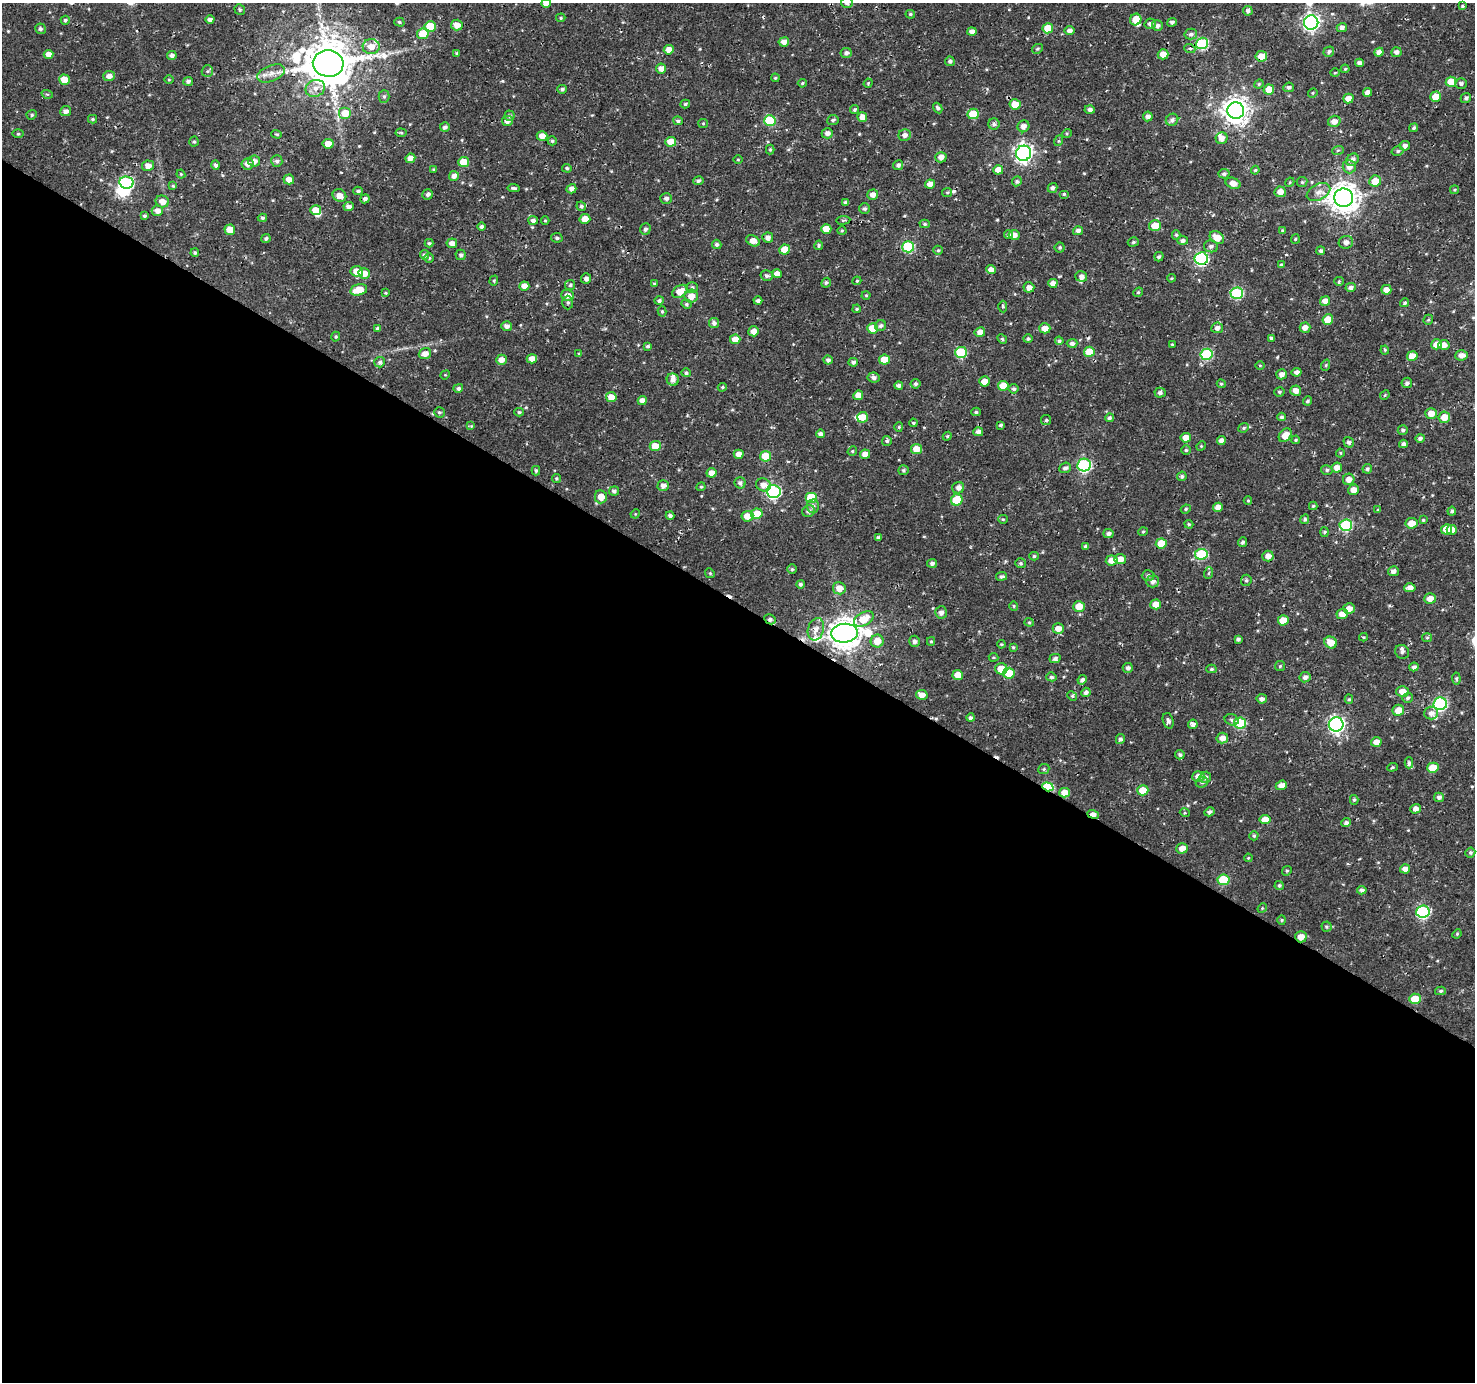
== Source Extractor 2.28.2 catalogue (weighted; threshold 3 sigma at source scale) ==
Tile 14 of 4 x 4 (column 2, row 4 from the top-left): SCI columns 1482-2954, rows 257-1636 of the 5900 x 5964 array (HDU 1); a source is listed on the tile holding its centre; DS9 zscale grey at full resolution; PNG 1477 x 1384 px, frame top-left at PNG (2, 3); each listed source drawn as its Kron ellipse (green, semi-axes under 4 px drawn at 4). Shown black and unused: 56% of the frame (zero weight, under 3 of 4 exposures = <1% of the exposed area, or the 3 px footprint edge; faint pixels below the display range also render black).
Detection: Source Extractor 2.28.2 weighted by HDU 2 'WHT'; one run over the whole footprint, this tile lists its part. Background 0.00206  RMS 0.0025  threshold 0.0115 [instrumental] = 3 sigma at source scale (4.5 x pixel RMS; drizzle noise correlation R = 1.50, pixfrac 1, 0.0396/0.0396 arcsec/px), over >= 5 px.
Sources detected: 530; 1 inside a brighter object's white glare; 5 cosmic-ray / hot-pixel residue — neither listed nor drawn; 9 inside a brighter listed object's ellipse — not listed separately; of the other 515, all 500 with FLUX_AUTO >= 0.236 (the completeness limit of this list) listed and drawn (15 fainter detections not listed), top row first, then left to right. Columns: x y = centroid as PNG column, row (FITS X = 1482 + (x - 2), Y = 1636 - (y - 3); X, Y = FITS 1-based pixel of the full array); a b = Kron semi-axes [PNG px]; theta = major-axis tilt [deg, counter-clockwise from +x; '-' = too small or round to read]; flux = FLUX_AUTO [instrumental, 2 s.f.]
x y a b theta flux
546 3 5 4 - 1.6
847 3 6 5 - 0.98
1463 6 3 3 - 0.35
240 10 6 5 - 0.37
1248 11 5 4 - 0.72
910 14 5 4 - 0.39
561 18 5 4 - 0.31
1136 19 6 5 - 3.2
65 20 4 4 - 0.46
210 20 4 4 - 0.88
399 22 5 4 - 0.36
1172 22 5 4 - 0.54
1311 23 7 7 - 90
1150 24 5 5 - 0.97
457 25 6 5 - 1.9
430 26 5 5 - 5.9
1157 26 5 5 - 0.85
1048 28 5 5 - 4.2
1342 28 5 4 - 0.88
40 29 5 5 - 0.58
1069 31 5 4 - 1
972 32 4 4 - 1.1
423 34 5 5 - 5.8
1191 34 6 5 - 0.68
784 42 5 4 - 1.3
1202 43 6 5 - 23
371 47 8 7 - 2.4
1037 49 6 4 29 0.38
1190 49 5 3 - 0.34
669 50 5 5 - 1.9
1329 52 5 5 - 0.6
1379 52 4 4 - 1.5
1396 52 5 5 - 0.97
457 53 4 3 - 0.39
846 53 5 5 - 0.75
48 54 5 4 - 1.6
1163 54 5 5 - 2.5
172 55 5 4 - 0.77
1261 56 6 5 - 2.7
950 61 5 4 - 0.61
328 63 15 13 -5 1100
1359 63 4 4 - 0.87
661 69 5 5 - 1.5
1345 69 4 4 - 0.29
207 71 6 5 - 0.49
271 73 14 8 22 2
1335 73 5 3 - 0.24
109 76 6 5 - 1.4
775 78 4 4 - 0.28
169 79 5 3 - 0.24
64 80 5 5 - 3.1
188 81 5 4 - 0.74
1451 82 5 5 - 4.2
802 83 4 3 - 0.32
868 83 5 4 - 0.27
1259 84 5 4 - 0.3
1461 84 6 5 - 0.58
1289 87 5 4 - 0.57
315 88 10 8 22 1.8
562 89 5 4 - 0.51
1269 90 5 5 - 4.9
1367 92 4 4 - 1.3
1313 93 5 4 - 0.3
47 94 6 3 -17 0.27
384 96 6 5 - 0.48
1436 97 5 5 - 3.8
1466 98 5 5 - 0.59
1348 99 5 4 - 2.1
685 104 5 4 - 0.47
1015 104 5 5 - 3.6
938 108 5 4 - 0.54
854 110 5 4 - 0.43
1090 110 5 4 - 0.76
66 111 5 5 - 1.1
1236 111 8 8 - 250
345 113 6 6 - 4.3
973 114 5 5 - 7.2
32 115 5 4 - 0.4
510 116 5 5 - 0.46
1148 116 5 4 - 1
862 117 5 4 - 1.9
93 119 4 4 - 0.39
833 120 5 5 - 0.51
1172 120 6 6 - 0.81
507 121 5 5 - 1.2
678 121 5 4 - 0.52
770 121 6 5 - 14
1334 121 6 5 - 1.4
703 123 5 4 - 0.28
994 124 5 5 - 0.62
1023 126 6 5 - 1.4
445 127 5 4 - 0.73
1414 128 5 4 - 0.49
401 133 5 4 - 0.36
827 133 6 5 - 1.1
1067 133 5 3 - 0.26
18 134 5 3 - 0.26
277 134 5 4 - 0.33
905 135 6 6 - 1.1
542 136 5 5 - 2
1222 138 6 6 - 1.5
552 141 4 4 - 0.45
1058 141 5 3 - 0.28
194 142 5 4 - 0.35
671 142 5 5 - 3.6
328 144 5 5 - 2.5
1405 146 5 5 - 1
770 149 5 4 - 0.33
1338 150 6 3 19 0.29
1398 151 6 4 15 0.46
1023 153 8 7 - 99
941 157 6 5 - 1.4
410 158 5 4 - 1.5
738 160 5 3 - 0.24
1352 160 7 5 42 1.2
254 161 6 5 - 1.3
277 161 5 5 - 0.71
464 162 5 5 - 4.1
247 164 6 5 - 1.2
216 165 4 4 - 0.6
898 165 5 5 - 0.83
148 166 6 5 - 1.5
1349 167 6 6 - 1.5
567 168 5 4 - 0.45
434 169 3 3 - 0.33
998 170 5 4 - 2.7
1255 170 4 4 - 0.29
181 174 4 4 - 0.26
1224 174 5 4 - 0.54
454 176 5 5 - 1.3
289 179 5 5 - 1.7
698 181 5 4 - 0.57
1017 181 5 4 - 0.5
1375 181 6 5 - 3.3
1290 182 5 3 - 0.24
1302 182 5 5 - 0.35
126 183 7 6 - 41
1233 183 8 5 -21 1.8
930 184 5 4 - 1.5
173 186 4 4 - 0.28
514 188 6 3 -6 0.49
1052 188 5 4 - 0.71
571 189 5 4 - 1.1
1455 190 4 3 - 0.34
358 191 5 4 - 0.53
1280 192 5 5 - 1.7
1318 192 12 8 27 1.8
947 193 5 4 - 0.34
428 194 5 5 - 0.72
1064 194 5 4 - 0.37
339 195 7 6 - 1.8
873 195 5 5 - 1.4
666 198 6 5 - 0.76
1344 198 9 9 - 360
365 199 4 4 - 0.79
162 202 7 6 - 2
845 203 4 4 - 0.64
581 206 5 4 - 0.49
349 207 5 4 - 1.1
864 209 5 5 - 0.52
316 210 5 5 - 3
157 211 5 5 - 1.4
145 216 3 3 - 0.42
262 218 4 3 - 0.52
585 219 5 5 - 2.6
533 220 5 4 - 0.91
843 220 7 3 8 0.46
545 221 4 4 - 0.29
925 224 5 4 - 0.41
1155 226 6 5 - 3.6
481 227 4 4 - 0.6
645 229 6 5 - 0.58
826 229 5 5 - 3
230 230 5 5 - 3.6
842 231 4 4 - 0.28
1078 231 5 4 - 0.88
1283 231 4 4 - 0.37
1008 235 4 4 - 0.65
1014 235 6 5 - 1.6
1176 235 5 4 - 0.37
266 238 4 4 - 0.54
557 238 6 4 -10 0.49
768 238 5 5 - 1.1
1217 238 8 5 -32 3.2
1295 239 5 4 - 0.29
1183 240 5 4 - 0.73
753 241 7 5 -28 2.2
1133 242 6 4 16 0.42
1346 242 7 6 - 1.1
429 243 4 4 - 0.43
452 243 5 5 - 1.4
717 244 5 4 - 0.59
819 245 5 4 - 0.41
1211 246 7 6 - 0.72
908 247 6 5 - 20
1060 247 5 5 - 0.44
785 249 5 5 - 4
938 250 4 4 - 0.34
1321 251 4 4 - 0.54
195 253 4 4 - 0.43
424 255 5 4 - 0.66
461 255 5 5 - 0.58
1159 257 5 4 - 0.51
429 258 5 4 - 0.41
1201 258 6 6 - 38
1281 265 4 3 - 0.49
991 270 5 4 - 1.4
357 271 6 5 - 3.4
364 273 6 5 - 2.3
777 274 5 4 - 1.6
767 275 6 5 - 0.72
1081 276 6 5 - 0.96
1171 278 4 3 - 0.29
586 279 5 5 - 0.9
494 281 5 4 - 0.35
857 281 4 4 - 0.29
1339 281 5 4 - 0.32
654 283 4 4 - 0.34
826 283 5 4 - 0.49
1053 283 4 4 - 1.2
570 285 5 5 - 0.47
524 286 5 4 - 1.8
1029 287 5 5 - 1.5
1351 287 5 4 - 0.82
692 288 6 5 - 0.59
359 290 9 5 14 4.4
1386 290 5 5 - 1.5
680 291 8 5 34 2.9
1138 292 5 4 - 0.36
385 293 3 2 - 0.25
1237 293 6 5 - 21
567 295 6 5 - 1.6
866 295 4 4 - 0.26
691 296 7 6 - 2.4
659 301 5 4 - 0.65
758 301 4 3 - 0.68
1325 301 5 5 - 1.8
568 302 7 5 -90 0.52
1404 303 5 4 - 0.43
686 304 5 4 - 0.39
1003 306 6 4 -87 0.35
857 309 4 3 - 0.3
662 311 5 4 - 0.37
1328 319 5 5 - 3.2
1428 320 5 5 - 0.34
714 323 5 5 - 0.84
507 326 5 5 - 1.1
881 326 6 5 - 0.63
378 328 4 4 - 0.54
872 328 5 5 - 5.3
1045 328 5 5 - 1.9
1217 328 6 5 - 1.1
1305 328 5 5 - 1.5
754 331 5 5 - 1.7
980 332 5 4 - 1.7
336 337 5 4 - 0.36
1271 338 4 3 - 0.47
735 339 5 5 - 2.5
1002 339 5 4 - 0.35
1028 339 4 4 - 0.49
1059 341 4 4 - 0.45
1072 343 5 4 - 0.85
1172 344 4 3 - 0.24
1436 344 5 5 - 2.4
1444 345 6 5 - 1.5
648 346 4 4 - 0.46
1385 350 4 4 - 0.29
961 352 6 5 - 13
1089 352 5 5 - 5.4
425 354 6 5 - 1.7
579 354 4 4 - 0.34
1207 354 6 5 - 19
1461 355 6 5 - 1.4
1412 356 5 5 - 2.7
532 359 5 4 - 1.9
501 360 5 5 - 1.7
828 360 4 4 - 0.69
884 360 5 5 - 4.7
380 362 5 5 - 0.57
853 362 5 4 - 0.59
1260 365 5 3 - 0.24
1326 365 6 3 72 0.27
1297 372 5 4 - 1.1
686 373 4 4 - 0.51
1281 374 5 5 - 1.2
445 375 5 4 - 0.24
874 377 6 5 - 0.86
673 380 6 6 - 1.1
984 381 5 5 - 2.7
1407 383 5 5 - 0.75
916 384 5 5 - 0.55
1221 384 4 4 - 0.32
899 385 4 4 - 0.8
1003 386 5 5 - 3.4
722 387 4 3 - 0.3
458 388 5 4 - 0.62
1014 389 5 5 - 0.57
1296 391 5 5 - 1.8
1279 392 5 5 - 0.44
1160 393 5 5 - 0.72
858 395 5 4 - 2
1385 395 5 4 - 0.26
611 397 5 5 - 2.5
642 401 4 4 - 1.6
1307 401 4 4 - 0.46
439 412 5 5 - 0.45
519 412 5 4 - 0.35
976 412 4 3 - 0.4
1431 414 6 5 - 2.3
863 417 5 5 - 3
1281 417 4 4 - 0.52
1444 417 6 5 - 2.9
1109 418 4 4 - 0.56
1046 420 5 5 - 0.43
913 423 4 3 - 0.33
1001 425 4 3 - 0.46
471 426 4 4 - 0.29
899 427 4 4 - 0.3
1244 428 5 4 - 0.42
1403 430 5 5 - 0.55
978 432 5 4 - 0.97
821 434 4 4 - 0.99
1285 435 7 5 48 2.8
947 436 4 4 - 0.3
1186 438 5 5 - 2.4
1420 438 4 4 - 0.61
1296 440 4 3 - 0.31
887 441 5 5 - 0.44
1221 441 4 4 - 1.2
1349 442 5 5 - 0.74
1403 444 4 4 - 0.8
655 446 5 5 - 4.4
1201 446 5 4 - 0.27
916 449 5 5 - 3.4
1186 450 4 4 - 0.33
852 451 5 4 - 0.33
1340 453 4 4 - 0.27
739 454 5 4 - 1.9
865 454 5 4 - 1.6
766 456 5 5 - 5.4
1084 465 7 6 - 36
1065 468 6 5 - 0.79
1337 468 5 5 - 1.8
1367 469 5 4 - 0.56
903 470 5 4 - 0.38
1327 470 6 4 -14 0.47
536 471 5 4 - 0.47
711 473 5 4 - 1.8
1182 476 5 4 - 0.51
556 478 4 4 - 0.34
1349 479 6 5 - 1.6
740 483 6 5 - 0.75
763 485 7 6 - 1.5
663 486 5 5 - 1.3
701 487 4 4 - 0.3
958 488 6 5 - 1.1
1353 490 5 5 - 2
614 491 5 4 - 0.72
773 491 7 6 - 43
601 497 6 6 - 2.5
811 498 6 5 - 8.2
957 500 6 5 - 7.2
1248 501 4 4 - 0.31
813 506 6 6 - 0.91
1313 506 4 4 - 0.32
1218 507 5 4 - 1.6
1186 509 5 4 - 0.32
1378 510 3 3 - 0.26
808 511 7 5 26 0.91
1452 511 4 4 - 0.53
635 514 5 4 - 0.25
757 514 6 5 - 4.9
670 516 4 4 - 0.62
747 516 6 5 - 2.5
1003 519 5 4 - 0.29
1305 519 5 4 - 0.56
1423 520 4 4 - 0.28
1411 523 6 5 - 2.8
1189 524 4 3 - 0.31
1346 525 6 6 - 24
1447 529 5 5 - 3.8
1452 530 5 5 - 2.4
1143 532 4 4 - 0.28
1324 532 5 3 - 0.28
1108 534 5 4 - 0.84
879 538 4 3 - 0.67
1243 542 5 4 - 0.57
1161 543 5 5 - 4.9
1086 546 4 3 - 0.63
1201 554 6 5 - 14
1034 556 5 4 - 0.38
1268 556 5 5 - 1.4
1120 559 6 5 - 2.3
1112 560 6 5 - 2.1
932 563 5 4 - 0.73
1021 563 5 5 - 0.41
792 569 4 4 - 0.37
1393 571 5 5 - 0.96
710 573 5 4 - 0.31
1209 573 6 3 70 0.33
1002 576 5 4 - 0.47
1148 576 6 5 - 0.64
1246 580 6 5 - 0.44
1153 581 6 6 - 1.1
800 584 4 4 - 0.52
839 588 6 6 - 2.3
1410 588 5 4 - 1.4
1430 599 6 5 - 1.9
1156 604 5 5 - 2.5
1014 606 5 4 - 0.27
1079 606 6 5 - 3.3
1349 608 6 5 - 2
941 612 6 6 - 1.2
1342 614 6 5 - 2.2
770 619 6 4 -30 0.78
864 619 10 6 30 4.3
1283 620 5 5 - 3.8
1029 622 4 4 - 0.29
1058 628 5 5 - 2
816 629 11 8 74 1.7
844 633 13 9 5 400
1363 637 4 4 - 0.27
1427 638 5 4 - 0.32
1238 639 4 3 - 0.6
877 641 6 6 - 2.6
915 641 5 5 - 0.86
931 641 4 4 - 0.34
1331 642 6 5 - 3
1001 644 4 4 - 0.27
1013 647 4 3 - 0.31
1402 652 7 6 - 0.82
993 657 5 3 - 0.27
1055 658 5 4 - 0.69
1280 666 5 5 - 0.33
1414 667 4 4 - 0.76
1128 668 5 5 - 0.79
1001 669 6 5 - 4.3
1211 669 5 4 - 0.44
1009 673 6 5 - 6.3
958 675 5 5 - 2.7
1051 677 5 4 - 0.53
1305 677 5 5 - 1.1
1456 679 6 4 -83 0.41
1082 680 5 4 - 0.89
1402 691 6 5 - 2.3
1086 692 5 4 - 0.8
922 695 6 5 - 1.6
1072 696 5 4 - 0.34
1407 698 5 5 - 0.58
1262 699 5 5 - 0.95
1349 699 4 4 - 0.36
1440 704 7 6 - 36
1398 710 6 5 - 2.9
1431 713 7 6 - 1.2
971 718 4 4 - 0.69
1232 720 7 5 -16 0.55
1168 721 8 5 -72 0.68
1240 723 6 5 - 15
1193 724 5 4 - 1
1336 724 7 7 - 74
1222 738 6 5 - 1.6
1120 739 5 4 - 0.62
1376 742 5 5 - 1.9
1180 755 5 4 - 0.49
1409 763 6 4 -90 0.56
1392 767 5 4 - 0.33
1433 768 6 5 - 5
1044 769 6 4 23 0.39
1198 776 6 5 - 1.7
1205 777 6 5 - 0.86
1202 782 6 5 - 0.58
1281 785 6 4 22 1.6
1048 787 6 4 -20 17
1143 790 5 5 - 3.8
1065 793 5 4 - 2.6
1439 797 5 4 - 0.78
1354 800 5 4 - 0.44
1416 809 5 4 - 1.4
1209 812 5 4 - 0.64
1185 813 5 3 - 0.26
1093 814 6 4 -22 1.6
1265 819 5 5 - 2.7
1346 823 5 4 - 0.75
1254 836 4 4 - 0.45
1182 848 5 5 - 2
1470 853 5 4 - 0.48
1248 858 4 4 - 0.26
1405 869 5 4 - 1.5
1287 871 5 4 - 0.33
1223 880 6 5 - 8.7
1279 885 4 4 - 0.47
1362 890 4 4 - 0.74
1262 908 5 4 - 0.3
1423 912 7 6 - 31
1282 920 4 4 - 0.31
1326 927 5 5 - 0.41
1457 934 5 4 - 0.32
1301 937 6 5 - 2.2
1440 991 5 4 - 0.46
1415 999 6 5 - 5.2
Overlapping masked pixels (flux is a lower limit): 10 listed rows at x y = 1261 56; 328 63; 1201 258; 1237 293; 770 619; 844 633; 1048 787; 1065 793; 1093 814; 1301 937
Isophote crosses this tile's border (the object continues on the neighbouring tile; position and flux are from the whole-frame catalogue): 2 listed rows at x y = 546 3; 847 3